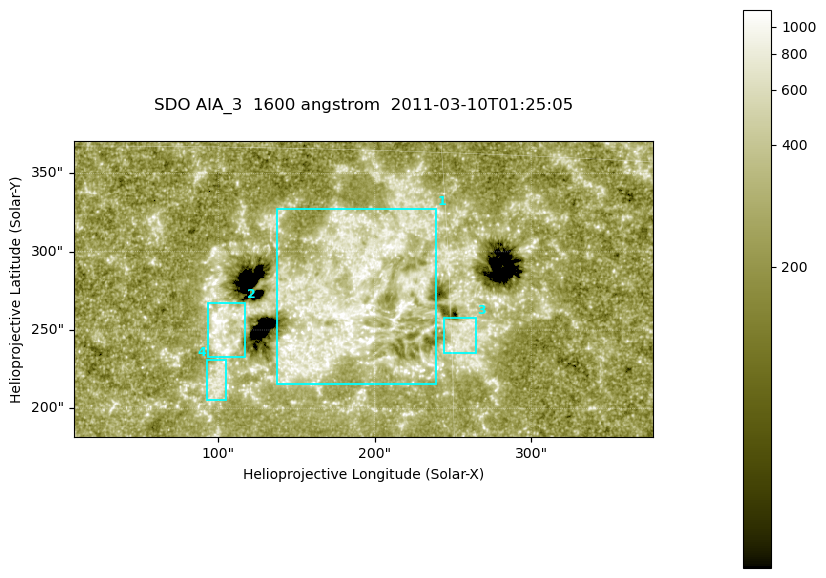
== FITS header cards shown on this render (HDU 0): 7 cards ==
TELESCOP= 'SDO     '           /
INSTRUME= 'AIA_3   '           /
WAVELNTH=                 1600 /
WAVEUNIT= 'angstrom'           /
DATE-OBS= '2011-03-10T01:25:05.119' /
CTYPE1  = 'HPLN-TAN'           /
CTYPE2  = 'HPLT-TAN'           /

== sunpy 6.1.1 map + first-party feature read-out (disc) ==
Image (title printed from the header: SDO AIA_3  1600 angstrom  2011-03-10T01:25:05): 607 x 311 px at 0.609 arcsec/px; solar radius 966 arcsec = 1586 px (partial field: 2.4% of the solar disc is inside the frame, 100% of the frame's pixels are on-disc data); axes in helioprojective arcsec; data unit not stated in the header (colour bar unlabelled)
Pointing: header CRPIX1/2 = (2052.59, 2044.23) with CRVAL1/2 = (0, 0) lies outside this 607 x 311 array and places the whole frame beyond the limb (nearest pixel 1.42 R_sun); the SolarSoft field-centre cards XCEN/YCEN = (192.6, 276.2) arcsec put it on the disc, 1902 arcsec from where CRPIX/CRVAL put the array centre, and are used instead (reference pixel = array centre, CRVAL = XCEN/YCEN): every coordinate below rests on XCEN/YCEN
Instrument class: DISC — disc imager (sunpy class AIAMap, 1600 A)
Bright regions (active regions / flare kernels): reference = the on-disc median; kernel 5 px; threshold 5 sigma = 412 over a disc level ~249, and >= 1.15x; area >= 188 px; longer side >= 4 px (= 2.4 arcsec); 4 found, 4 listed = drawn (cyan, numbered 1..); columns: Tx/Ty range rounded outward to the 2 arcsec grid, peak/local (2 s.f.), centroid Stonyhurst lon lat
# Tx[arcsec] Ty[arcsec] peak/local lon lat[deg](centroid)
1 136..240 214..328 6.3 +11 +9
2 92..118 232..268 5.6 +6 +8
3 244..266 234..258 3.6 +15 +8
4 92..106 204..232 3.7 +6 +6